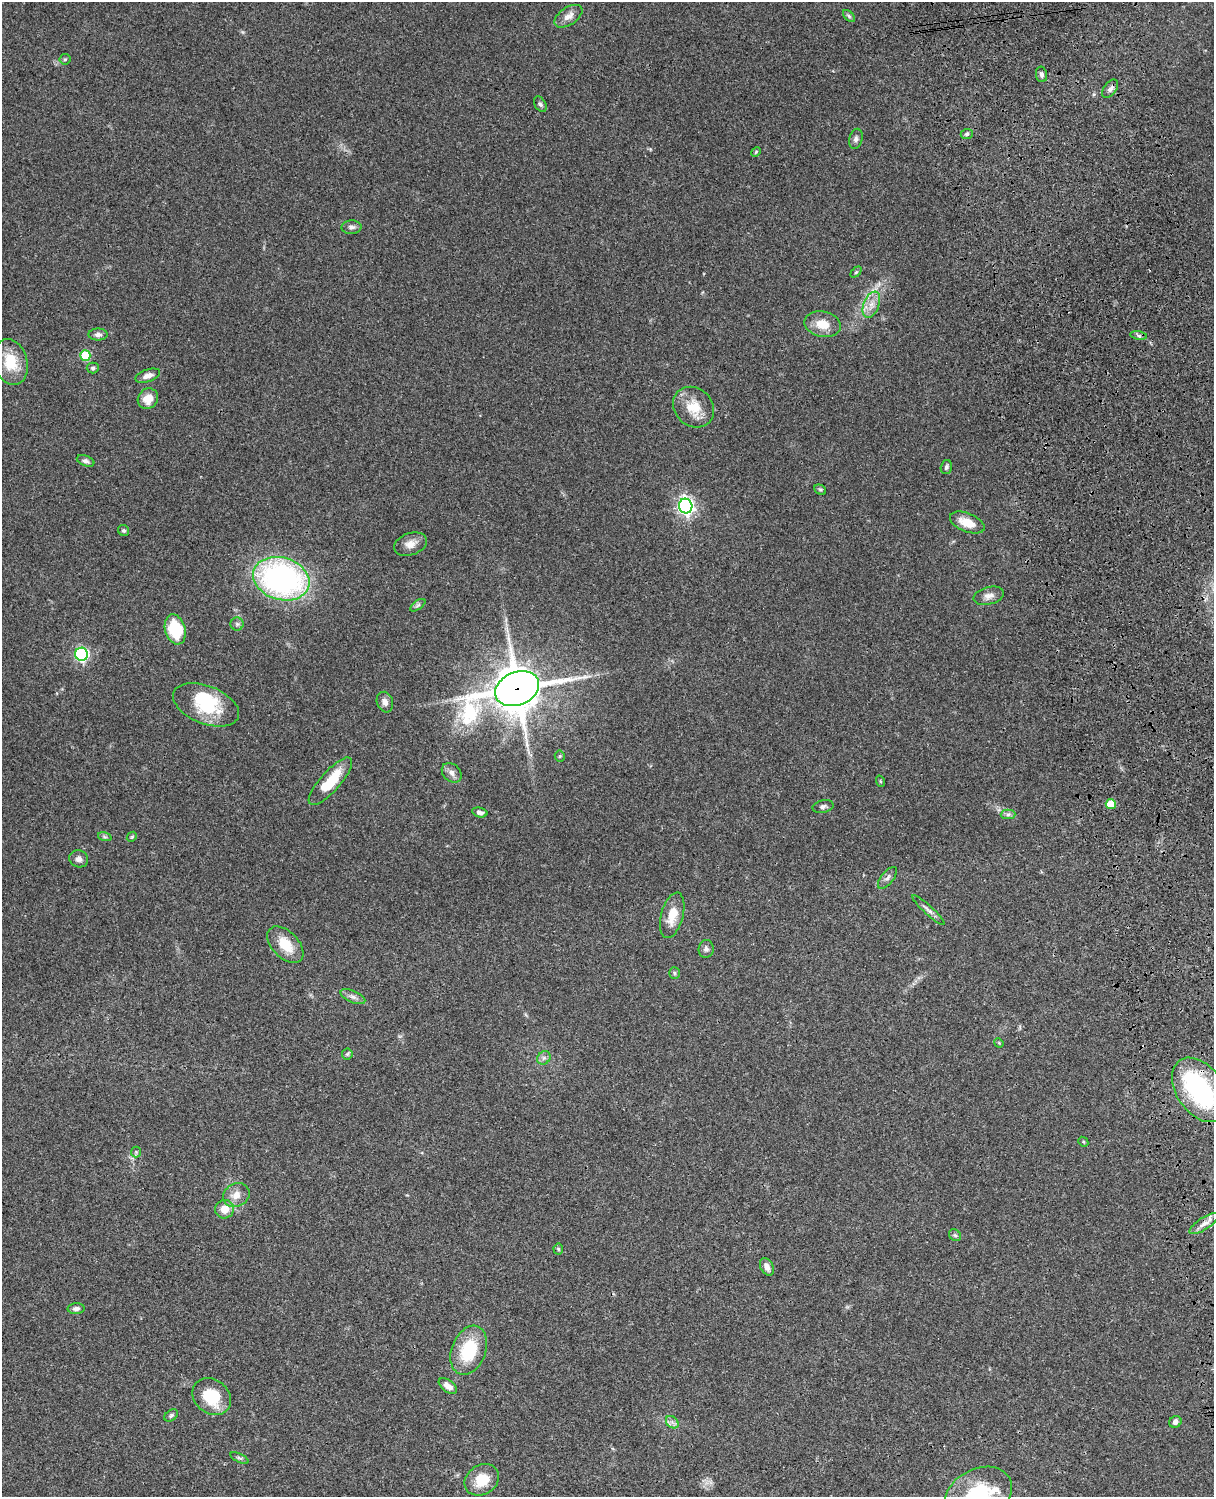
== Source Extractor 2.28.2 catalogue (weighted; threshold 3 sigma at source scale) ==
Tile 6 of 4 x 3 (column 2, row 2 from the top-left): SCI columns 1333-2544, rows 1773-3267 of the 5085 x 4926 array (HDU 1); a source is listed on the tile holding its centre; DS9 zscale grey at full resolution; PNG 1216 x 1499 px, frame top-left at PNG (2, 2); each listed source drawn as its Kron ellipse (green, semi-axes under 4 px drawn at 4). Shown black and unused: <1% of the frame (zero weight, under 3 of 4 exposures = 6% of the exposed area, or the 3 px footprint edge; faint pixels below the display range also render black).
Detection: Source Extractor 2.28.2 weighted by HDU 2 'WHT'; one run over the whole footprint, this tile lists its part. Background 0.107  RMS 0.0065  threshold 0.0291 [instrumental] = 3 sigma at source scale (4.5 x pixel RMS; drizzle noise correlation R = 1.50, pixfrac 1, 0.05/0.05 arcsec/px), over >= 5 px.
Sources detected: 80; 2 inside a brighter object's white glare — neither listed nor drawn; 1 inside a brighter listed object's ellipse — not listed separately; the other 77 listed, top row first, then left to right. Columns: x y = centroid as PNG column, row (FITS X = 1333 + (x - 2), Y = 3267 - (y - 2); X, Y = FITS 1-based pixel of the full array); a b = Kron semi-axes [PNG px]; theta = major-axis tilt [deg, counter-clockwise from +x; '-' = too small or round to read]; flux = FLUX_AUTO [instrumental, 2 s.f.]
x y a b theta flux
568 16 16 8 34 4.9
849 16 7 4 -45 1.2
65 59 5 5 - 0.9
1041 74 8 5 -81 1.9
1110 89 10 6 53 2.6
540 104 8 5 -57 1.5
967 134 6 5 - 1.3
856 139 10 6 76 2
756 152 5 4 - 0.7
351 227 10 6 3 2.4
856 272 6 4 45 0.88
871 305 14 7 67 5.7
823 324 18 12 -12 11
98 335 9 6 0 2.3
1139 335 8 4 -9 1.4
85 355 5 5 - 25
11 362 23 17 -74 18
93 368 6 5 - 1.3
148 376 13 6 19 3.2
148 399 11 9 45 8.2
694 407 22 18 -44 15
86 461 9 5 -20 1.9
946 467 7 5 74 1.4
820 490 6 4 -28 0.98
686 506 7 6 - 220
967 523 18 9 -22 10
124 531 6 5 - 1.2
410 544 17 11 18 5.8
281 579 28 21 -17 170
989 596 15 8 14 4.1
418 605 9 4 35 1.3
237 624 6 6 - 1.6
175 629 15 10 -74 27
82 654 6 6 - 110
517 689 23 16 22 2300
385 702 10 8 -71 3.4
206 705 35 19 -21 30
560 756 5 5 - 0.85
452 773 11 8 -46 3.4
330 781 30 10 48 21
880 781 6 3 -71 0.65
1111 804 5 5 - 12
823 807 11 6 13 1.9
480 812 8 5 -13 2.1
1008 814 7 5 1 1.6
105 837 7 4 -18 1.2
132 837 5 4 - 0.76
79 859 9 8 - 2.9
887 878 13 6 50 2.5
929 910 22 4 -42 2.8
672 915 23 11 75 12
285 945 22 13 -45 14
706 949 9 7 83 2.1
674 973 6 5 - 1.1
353 997 13 6 -22 2.7
999 1043 5 4 - 0.6
347 1054 6 5 - 0.97
544 1058 7 6 - 2
1200 1090 35 23 -56 93
1083 1142 5 4 - 0.84
136 1152 5 5 - 1
236 1195 14 11 30 6.6
225 1209 9 9 - 8.2
1204 1224 17 6 33 4.1
955 1235 6 5 - 1.2
558 1249 5 5 - 0.9
767 1267 9 6 -61 4.1
76 1309 8 5 2 2.3
469 1350 25 17 69 31
448 1386 11 6 -37 4.5
212 1397 21 17 -39 23
171 1415 7 5 38 1.3
672 1422 7 5 -44 2
1175 1422 6 5 - 2.3
239 1458 10 4 -25 1.3
482 1480 18 14 34 15
978 1496 36 26 29 51
Overlapping masked pixels (flux is a lower limit): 3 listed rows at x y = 517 689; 1200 1090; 1204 1224
Isophote crosses this tile's border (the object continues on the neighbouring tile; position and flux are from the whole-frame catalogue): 2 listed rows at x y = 1200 1090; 978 1496